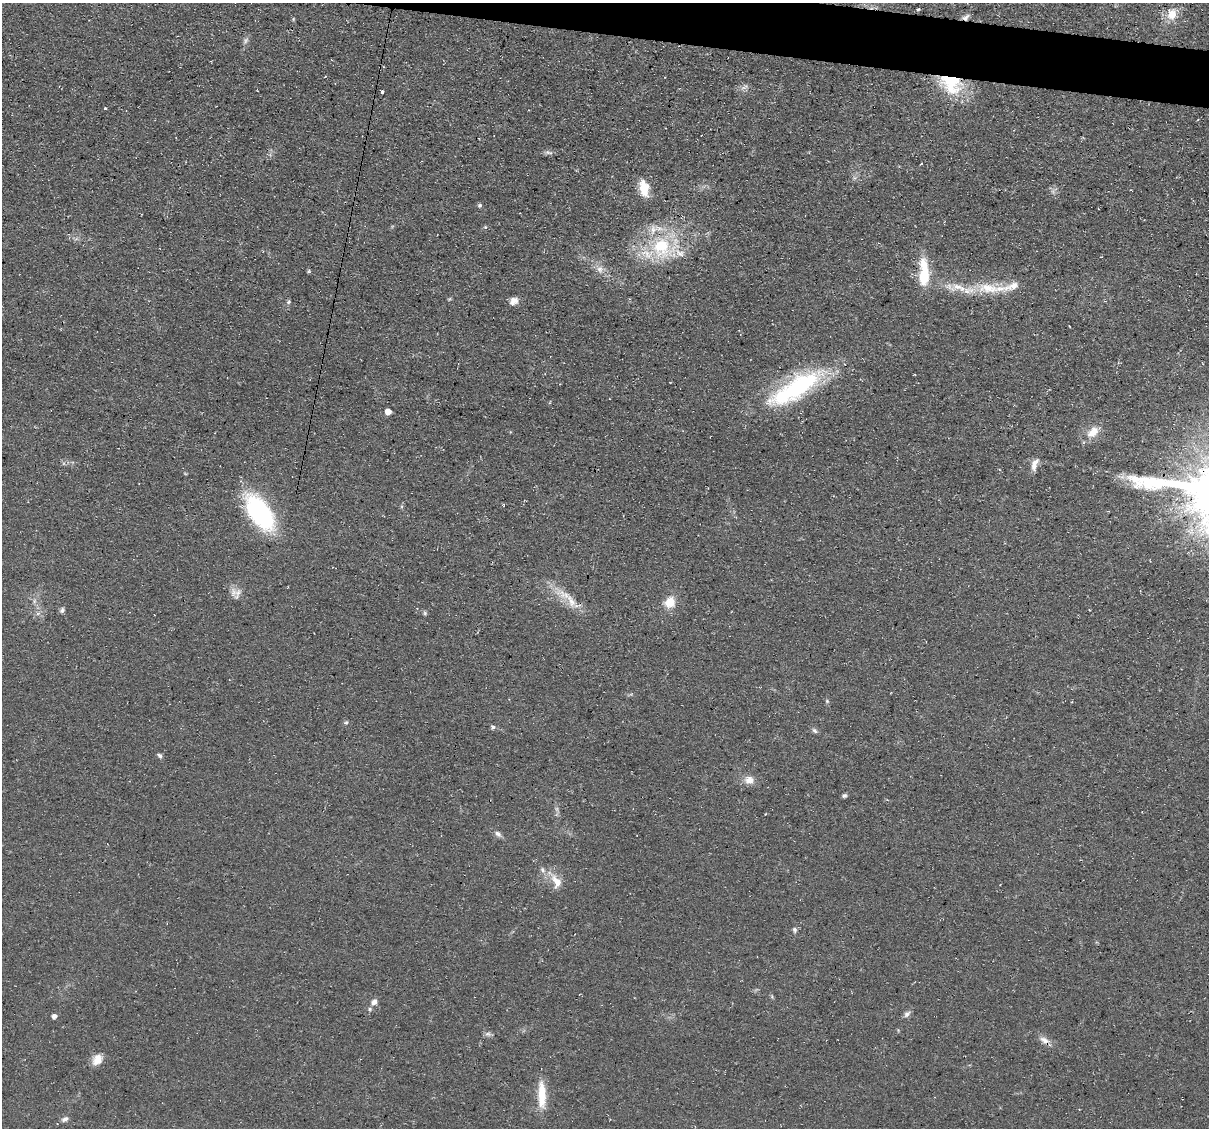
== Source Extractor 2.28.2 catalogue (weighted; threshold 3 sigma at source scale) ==
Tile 10 of 4 x 4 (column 2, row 3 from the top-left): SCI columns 1208-2414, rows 1357-2482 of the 4832 x 4851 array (HDU 1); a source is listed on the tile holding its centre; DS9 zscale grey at full resolution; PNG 1211 x 1130 px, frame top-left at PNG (2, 3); no overlay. Shown black and unused: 3% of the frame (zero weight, under 3 of 4 exposures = <1% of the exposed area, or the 3 px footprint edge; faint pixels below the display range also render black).
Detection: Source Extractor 2.28.2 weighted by HDU 2 'WHT'; one run over the whole footprint, this tile lists its part. Background 0.0753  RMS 0.0077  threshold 0.0345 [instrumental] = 3 sigma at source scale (4.5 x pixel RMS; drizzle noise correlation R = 1.50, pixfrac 1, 0.05/0.05 arcsec/px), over >= 5 px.
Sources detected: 58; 1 too faint to see at this stretch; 1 inside a brighter object's white glare — not listed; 6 inside a brighter listed object's ellipse — not listed separately; the other 50 listed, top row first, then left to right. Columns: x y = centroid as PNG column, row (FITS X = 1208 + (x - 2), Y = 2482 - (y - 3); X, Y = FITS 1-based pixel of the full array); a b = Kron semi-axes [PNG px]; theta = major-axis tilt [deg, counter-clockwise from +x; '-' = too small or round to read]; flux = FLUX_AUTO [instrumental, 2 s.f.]
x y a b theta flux
918 9 4 3 - 0.91
1172 14 14 11 77 11
966 17 9 6 42 3
951 80 34 21 -23 44
744 87 10 4 33 2.1
382 92 3 3 - 4.4
105 108 3 3 - 1.2
549 153 12 4 -7 2.1
921 164 4 2 - 0.48
644 188 18 10 -79 15
480 205 6 5 - 1.4
485 227 5 4 - 0.83
662 247 35 29 -40 55
600 269 10 9 - 4.7
309 271 5 5 - 0.97
924 274 33 10 -89 29
989 288 36 14 -7 26
514 301 10 8 45 4.8
288 302 6 5 - 1.3
799 387 64 24 34 97
388 412 5 5 - 8.7
1093 432 19 11 42 10
1034 464 17 7 71 5.7
1122 477 7 4 18 2.4
504 506 4 3 - 0.94
259 512 36 18 -56 110
238 593 21 7 70 4.9
34 601 7 4 72 1.6
571 601 28 9 -51 12
670 602 12 11 - 12
62 610 7 5 71 1.9
425 613 6 5 - 1.2
827 701 5 4 - 1
346 722 5 5 - 1.2
493 727 6 5 - 1.7
814 731 9 6 -49 1.9
160 756 7 5 -44 1.7
749 780 12 10 -9 6.5
844 795 6 5 - 1.6
498 834 10 6 -44 2.9
556 881 21 12 -63 10
795 930 7 5 -81 1.8
374 1002 9 7 38 3.6
907 1014 10 6 43 2.6
54 1016 4 4 - 3.5
488 1034 9 4 0 1.9
1045 1040 15 8 -33 5
97 1060 15 11 54 7.6
542 1095 35 10 -89 17
65 1119 9 6 26 2.8
Overlapping masked pixels (flux is a lower limit): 3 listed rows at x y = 966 17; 951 80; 1045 1040